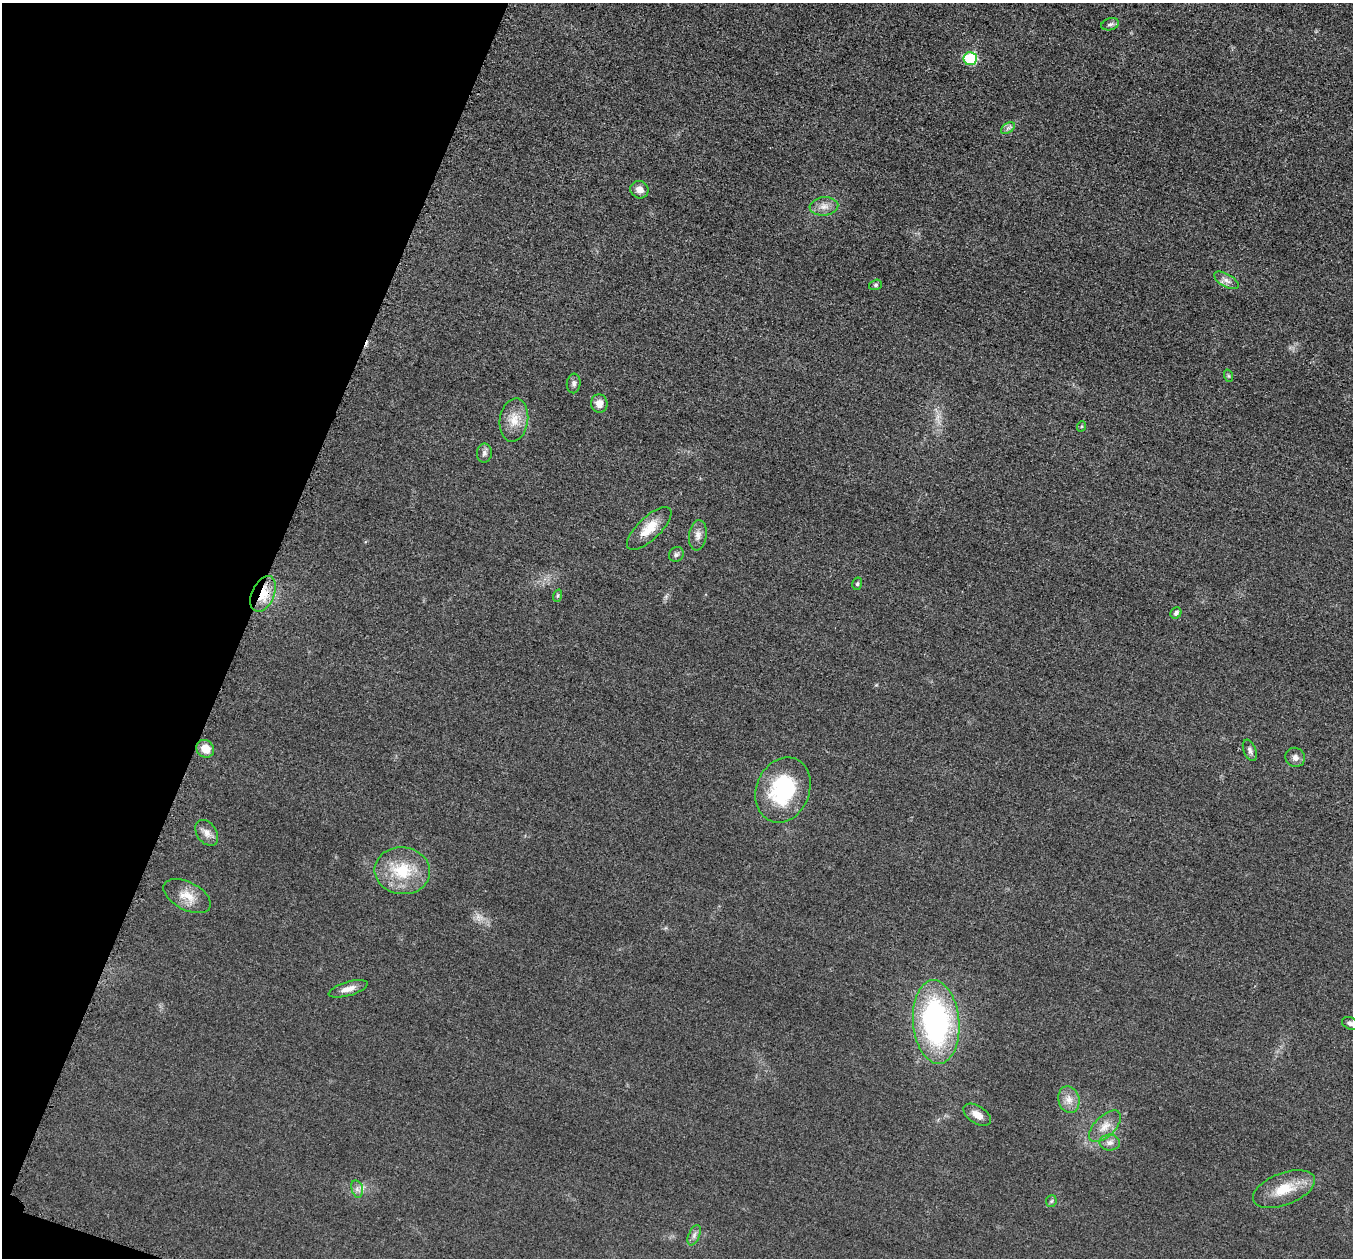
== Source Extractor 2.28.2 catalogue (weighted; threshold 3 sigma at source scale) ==
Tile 9 of 4 x 4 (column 1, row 3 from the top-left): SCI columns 34-1384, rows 1453-2708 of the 5458 x 5501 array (HDU 1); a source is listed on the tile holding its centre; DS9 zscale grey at full resolution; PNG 1355 x 1260 px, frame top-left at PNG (2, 3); each listed source drawn as its Kron ellipse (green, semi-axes under 4 px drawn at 4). Shown black and unused: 18% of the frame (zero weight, under 3 of 5 exposures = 4% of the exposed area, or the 3 px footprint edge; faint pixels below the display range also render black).
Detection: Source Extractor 2.28.2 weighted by HDU 2 'WHT'; one run over the whole footprint, this tile lists its part. Background 0.0197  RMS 0.0051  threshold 0.0228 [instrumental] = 3 sigma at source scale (4.5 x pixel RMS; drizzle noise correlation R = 1.50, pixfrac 1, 0.05/0.05 arcsec/px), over >= 5 px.
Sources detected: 39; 1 too faint to see at this stretch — neither listed nor drawn; the other 38 listed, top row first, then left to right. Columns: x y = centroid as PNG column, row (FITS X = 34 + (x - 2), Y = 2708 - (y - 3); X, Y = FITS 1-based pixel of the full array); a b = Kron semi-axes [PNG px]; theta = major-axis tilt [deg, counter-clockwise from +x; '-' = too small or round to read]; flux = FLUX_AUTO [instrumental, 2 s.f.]
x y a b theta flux
1110 24 9 5 15 1.4
970 59 7 6 - 31
1008 128 8 5 33 1.3
639 190 9 8 - 3.7
824 206 14 9 5 4.2
1226 280 14 6 -30 2.6
875 285 6 5 - 0.9
1229 376 6 4 -71 0.7
574 383 10 7 82 1.8
599 403 9 8 - 3.9
514 420 22 14 82 8.5
1082 426 5 3 - 0.52
484 453 9 7 88 1.8
649 528 29 11 44 10
698 535 15 8 83 3.3
676 554 8 7 - 1.4
857 584 6 5 - 0.82
263 594 19 11 65 11
557 596 6 4 71 0.7
1176 613 6 5 - 1.7
205 749 9 8 - 7.2
1250 750 11 6 -69 1.6
1295 757 10 9 - 2.6
783 790 33 26 68 42
207 833 14 9 -54 3.6
402 871 28 23 -7 21
187 896 26 14 -28 8
348 989 20 7 16 3.8
936 1022 42 23 -85 110
1350 1023 8 6 -25 1.5
1069 1099 14 10 -74 4.5
977 1115 15 8 -34 4.6
1105 1126 20 10 45 5.8
1110 1143 10 8 -1 2.6
357 1189 9 5 -76 1.8
1284 1189 32 16 21 14
1051 1201 6 5 - 0.8
694 1235 11 5 66 1.9
Overlapping masked pixels (flux is a lower limit): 1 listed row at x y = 263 594
Isophote crosses this tile's border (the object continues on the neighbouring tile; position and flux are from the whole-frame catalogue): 1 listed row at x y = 1350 1023